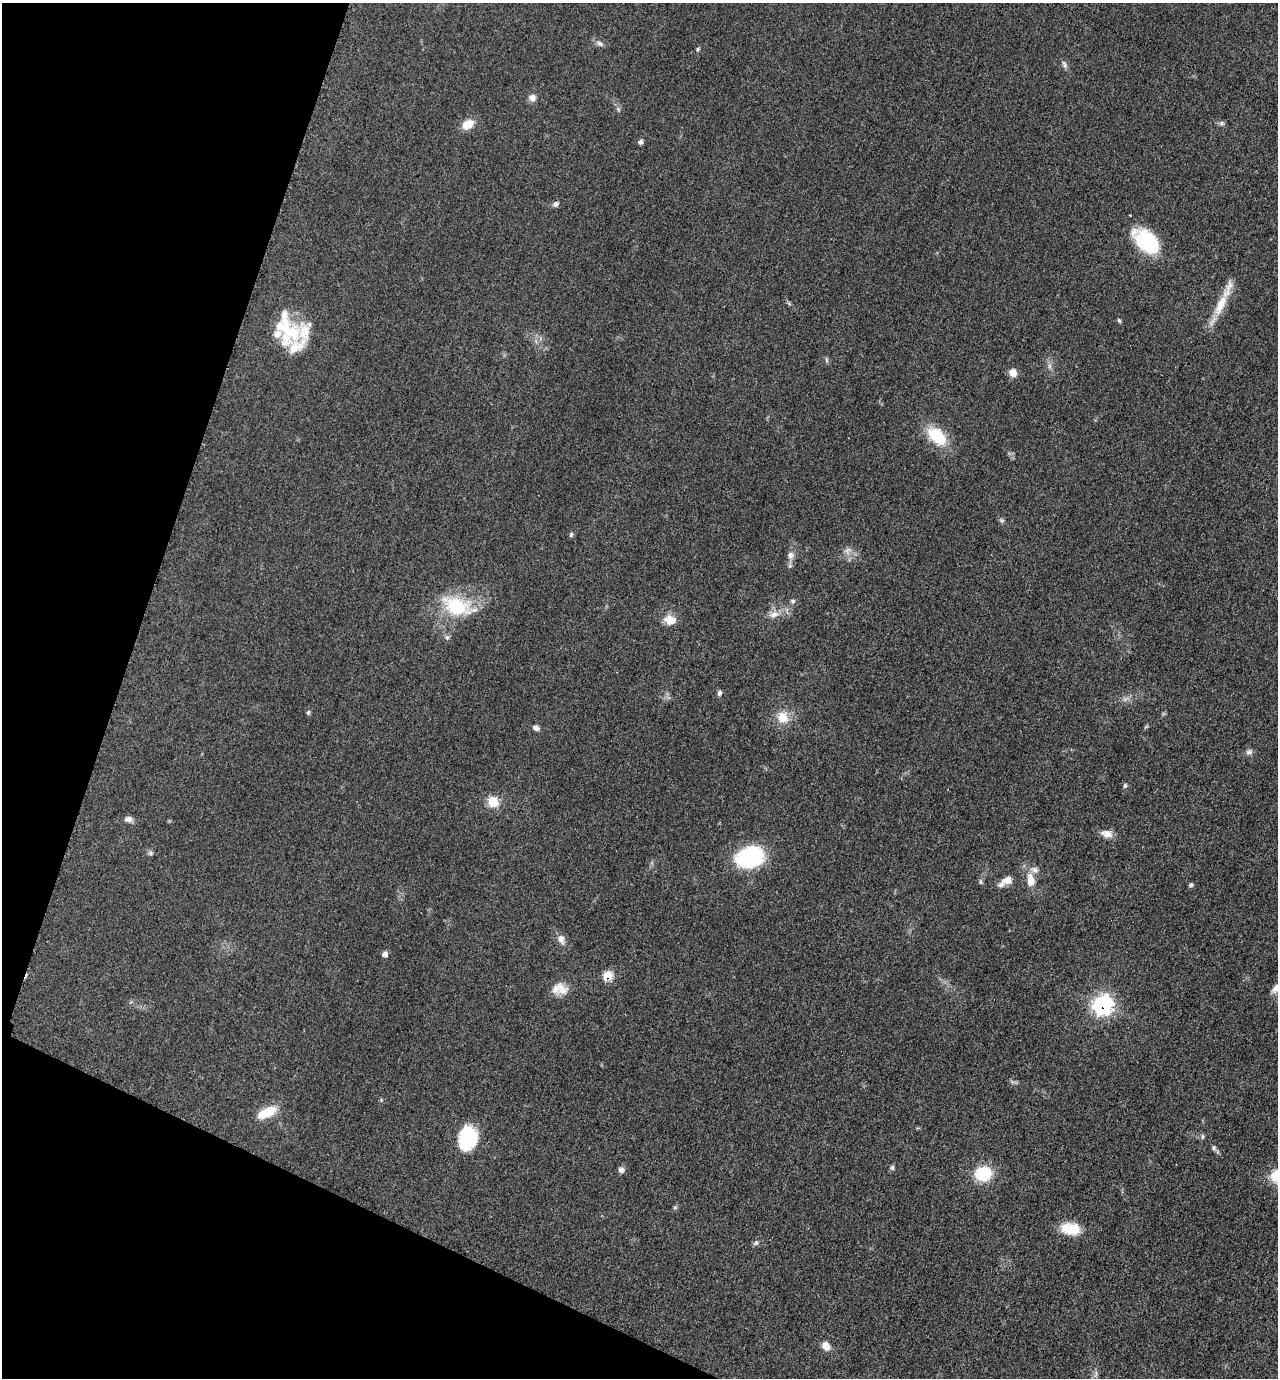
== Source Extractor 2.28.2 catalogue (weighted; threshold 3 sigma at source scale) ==
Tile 9 of 4 x 4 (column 1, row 3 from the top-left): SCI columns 278-1553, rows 1387-2762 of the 5530 x 5520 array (HDU 1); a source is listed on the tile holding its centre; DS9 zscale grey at full resolution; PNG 1280 x 1380 px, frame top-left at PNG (2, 3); no overlay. Shown black and unused: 17% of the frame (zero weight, under 3 of 5 exposures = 1% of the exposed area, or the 3 px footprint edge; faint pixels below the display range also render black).
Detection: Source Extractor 2.28.2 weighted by HDU 2 'WHT'; one run over the whole footprint, this tile lists its part. Background 0.0497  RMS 0.0056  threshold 0.025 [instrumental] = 3 sigma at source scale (4.5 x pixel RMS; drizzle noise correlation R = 1.50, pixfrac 1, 0.05/0.05 arcsec/px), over >= 5 px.
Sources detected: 68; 1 too faint to see at this stretch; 1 cosmic-ray / hot-pixel residue — not listed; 8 inside a brighter listed object's ellipse — not listed separately; the other 58 listed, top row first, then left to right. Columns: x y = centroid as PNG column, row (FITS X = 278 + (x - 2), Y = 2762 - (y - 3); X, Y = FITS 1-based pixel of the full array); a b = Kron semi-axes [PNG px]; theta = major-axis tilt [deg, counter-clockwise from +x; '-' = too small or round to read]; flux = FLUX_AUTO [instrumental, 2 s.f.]
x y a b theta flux
600 43 9 6 -43 1.8
698 49 7 4 61 0.86
1064 64 12 5 -64 1.7
532 98 9 8 - 3.2
618 109 6 4 -47 0.9
1222 123 7 6 - 1.3
468 124 13 9 30 8.4
640 142 6 6 - 1.4
556 204 8 7 - 1.7
1146 241 30 17 -42 38
1221 305 35 11 65 14
1119 321 6 4 -63 0.79
285 322 59 11 -85 17
304 332 31 25 77 16
826 360 8 4 -81 0.91
1049 366 7 4 90 1.4
1013 373 8 8 - 5.1
937 436 27 15 -42 21
1002 520 8 5 -18 1.1
571 535 6 5 - 1
790 555 10 9 - 2.8
793 601 7 6 - 1.3
457 606 42 23 -18 32
774 614 14 9 14 4.4
670 620 15 12 -10 6.5
447 637 7 6 - 1.3
719 693 7 5 77 1.4
308 713 6 5 - 0.99
783 717 17 16 - 9.3
536 728 8 6 -33 2
1249 752 9 7 29 1.9
1125 786 6 5 - 0.97
493 802 11 10 - 10
128 819 10 7 4 2.5
1107 834 15 9 -12 4.5
151 853 8 5 -27 1.2
750 857 31 22 14 46
1007 880 13 9 12 4.5
1030 880 17 10 -83 7.4
980 882 8 4 -81 0.96
1191 885 5 4 - 1.2
561 939 14 9 -68 3.7
385 954 6 6 - 2.3
607 976 7 6 - 14
1276 988 15 8 38 4.3
562 989 20 13 -51 6.5
1102 1005 9 9 - 160
267 1112 26 11 25 12
1202 1137 7 4 -82 0.89
468 1139 24 18 73 33
1214 1148 7 6 - 1.1
892 1168 7 6 - 1.2
621 1170 7 7 - 2.1
983 1174 17 14 10 21
675 1207 6 5 - 0.85
1070 1229 24 14 -5 13
756 1243 7 5 67 1.2
826 1346 10 8 -50 4.6
Overlapping masked pixels (flux is a lower limit): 2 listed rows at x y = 607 976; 1102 1005
Isophote crosses this tile's border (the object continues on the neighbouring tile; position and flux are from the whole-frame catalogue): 1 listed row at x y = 1276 988